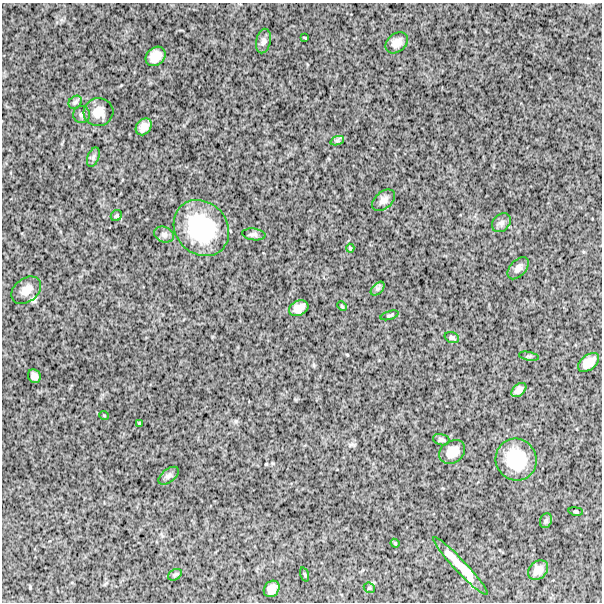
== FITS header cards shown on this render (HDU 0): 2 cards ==
NAXIS1  =                  600
NAXIS2  =                  600

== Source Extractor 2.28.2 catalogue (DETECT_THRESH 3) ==
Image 600 x 600 px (HDU 0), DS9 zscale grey, 1 PNG px = 1 image px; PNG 604 x 604 px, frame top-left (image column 1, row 600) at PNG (2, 3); each listed source drawn as its Kron ellipse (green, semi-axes under 4 px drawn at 4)
Background 1500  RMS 260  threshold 769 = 3 sigma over >= 5 px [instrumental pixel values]
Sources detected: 43; all 43 listed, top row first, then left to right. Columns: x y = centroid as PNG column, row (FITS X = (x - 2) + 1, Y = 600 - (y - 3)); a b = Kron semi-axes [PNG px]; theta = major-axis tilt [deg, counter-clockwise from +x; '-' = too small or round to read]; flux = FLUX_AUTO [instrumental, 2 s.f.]
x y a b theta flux
305 38 4 2 - 1.6e+04
263 41 12 7 77 7.0e+04
397 43 12 9 38 1.4e+05
155 56 11 8 42 2.1e+05
75 102 7 6 - 4.1e+04
98 112 15 14 - 2.2e+05
81 114 8 8 - 5.5e+04
144 127 9 7 50 1.2e+05
337 141 7 4 18 3.8e+04
93 157 10 5 69 4.9e+04
383 200 13 8 40 9.3e+04
116 216 6 5 - 3.1e+04
501 223 10 8 45 7.2e+04
201 228 30 25 -48 1.5e+06
254 234 12 6 -7 5.3e+04
164 235 10 7 -23 6.3e+04
350 248 4 3 - 1.9e+04
518 268 13 8 48 8.3e+04
378 289 8 5 45 4.6e+04
26 290 16 11 37 1.9e+05
342 306 5 4 - 2.1e+04
299 308 10 7 24 1.4e+05
390 315 9 4 17 2.9e+04
452 338 7 5 -19 3.7e+04
529 356 10 3 -10 2.3e+04
589 363 12 7 37 1.8e+05
34 376 7 6 - 9.5e+04
519 390 9 5 42 7.5e+04
104 415 5 3 - 1.4e+04
139 423 3 3 - 1.6e+04
441 440 8 5 -16 4.5e+04
452 452 14 10 34 2.1e+05
516 460 21 20 - 7.8e+05
169 476 12 6 37 6.1e+04
576 511 7 3 -9 2.0e+04
546 521 7 6 - 3.9e+04
395 543 4 4 - 1.8e+04
460 566 39 6 -47 4.2e+05
538 570 11 8 42 1.3e+05
305 574 7 3 -71 1.7e+04
175 575 7 5 31 3.3e+04
369 588 6 5 - 2.2e+04
272 589 9 7 53 1.3e+05